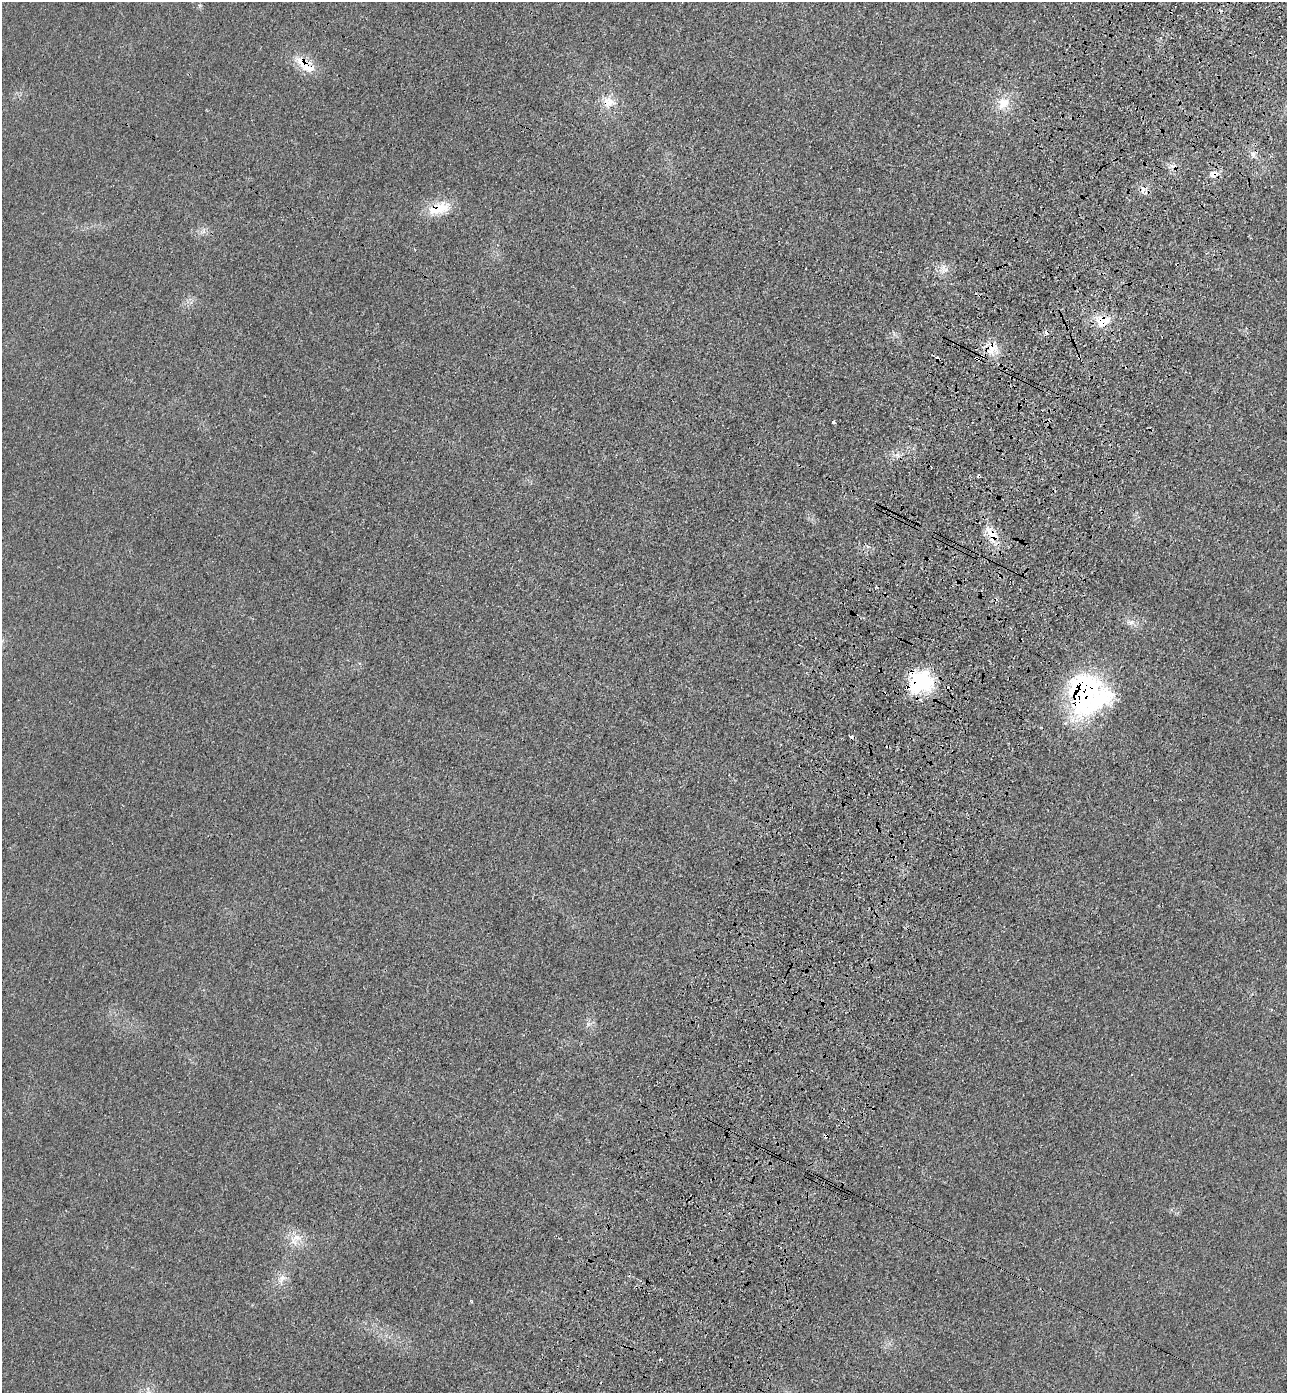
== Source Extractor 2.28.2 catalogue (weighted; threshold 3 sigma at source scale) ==
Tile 10 of 4 x 4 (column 2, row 3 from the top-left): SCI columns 1659-2943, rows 1442-2832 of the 5755 x 5659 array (HDU 1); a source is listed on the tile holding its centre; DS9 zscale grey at full resolution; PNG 1289 x 1395 px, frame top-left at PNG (2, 2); no overlay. Shown black and unused: <1% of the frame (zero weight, under 3 of 4 exposures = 6% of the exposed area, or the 3 px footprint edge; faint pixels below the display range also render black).
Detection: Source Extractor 2.28.2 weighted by HDU 2 'WHT'; one run over the whole footprint, this tile lists its part. Background 0.0206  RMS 0.0051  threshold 0.0231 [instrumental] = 3 sigma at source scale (4.5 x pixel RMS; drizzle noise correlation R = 1.50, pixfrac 1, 0.05/0.05 arcsec/px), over >= 5 px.
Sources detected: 35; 1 inside a brighter object's white glare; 8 cosmic-ray / hot-pixel residue — not listed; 5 inside a brighter listed object's ellipse — not listed separately; the other 21 listed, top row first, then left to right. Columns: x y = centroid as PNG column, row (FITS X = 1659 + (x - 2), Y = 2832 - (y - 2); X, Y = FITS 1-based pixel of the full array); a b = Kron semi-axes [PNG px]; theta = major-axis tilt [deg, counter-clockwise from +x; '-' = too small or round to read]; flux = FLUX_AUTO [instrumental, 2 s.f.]
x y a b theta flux
305 65 16 14 -46 7.9
609 102 17 14 -15 7.3
1003 103 19 15 52 8.5
1252 154 7 4 71 1.3
1214 174 11 9 17 3.4
1143 189 10 8 26 2.7
439 208 33 12 19 13
943 268 16 3 83 1.9
1102 321 21 16 9 10
992 348 21 15 62 8.7
1019 405 4 3 - 0.57
833 422 3 3 - 2.5
897 454 5 5 - 2.5
992 535 28 12 -64 10
1131 622 12 7 11 2.5
921 682 29 25 15 34
1084 687 42 38 71 75
826 1136 4 4 - 1.7
296 1237 16 10 0 5.8
282 1279 16 8 69 4
471 1301 5 3 - 0.47
Overlapping masked pixels (flux is a lower limit): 11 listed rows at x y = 305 65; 609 102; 1214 174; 439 208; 1102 321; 992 348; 1019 405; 992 535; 921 682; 1084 687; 826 1136